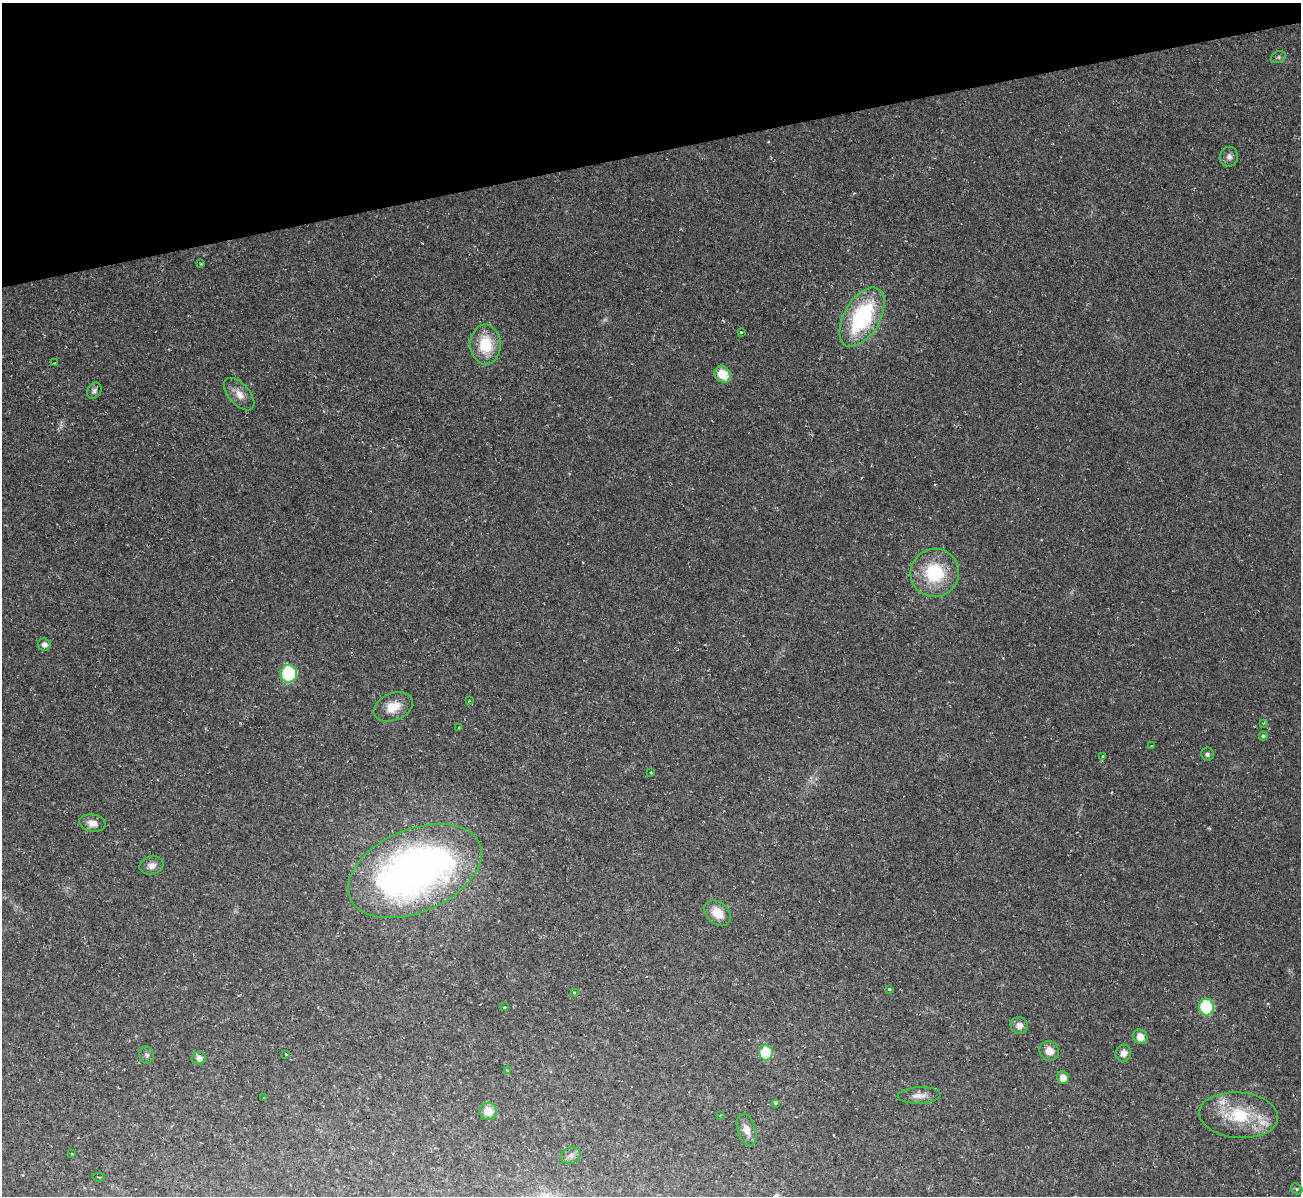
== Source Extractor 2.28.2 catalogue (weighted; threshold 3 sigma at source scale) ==
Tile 3 of 4 x 4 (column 3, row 1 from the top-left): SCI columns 2600-3898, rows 3723-4916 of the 5198 x 5179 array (HDU 1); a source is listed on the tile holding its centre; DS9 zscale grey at full resolution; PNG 1303 x 1198 px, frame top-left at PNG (2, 3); each listed source drawn as its Kron ellipse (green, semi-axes under 4 px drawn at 4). Shown black and unused: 13% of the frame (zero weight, under 2 of 3 exposures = <1% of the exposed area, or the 3 px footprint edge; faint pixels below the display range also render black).
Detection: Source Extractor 2.28.2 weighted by HDU 2 'WHT'; one run over the whole footprint, this tile lists its part. Background 0.0232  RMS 0.0062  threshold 0.0278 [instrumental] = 3 sigma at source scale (4.5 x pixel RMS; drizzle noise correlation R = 1.50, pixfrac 1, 0.05/0.05 arcsec/px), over >= 5 px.
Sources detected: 59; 2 too faint to see at this stretch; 3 cosmic-ray / hot-pixel residue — neither listed nor drawn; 3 inside a brighter listed object's ellipse — not listed separately; the other 51 listed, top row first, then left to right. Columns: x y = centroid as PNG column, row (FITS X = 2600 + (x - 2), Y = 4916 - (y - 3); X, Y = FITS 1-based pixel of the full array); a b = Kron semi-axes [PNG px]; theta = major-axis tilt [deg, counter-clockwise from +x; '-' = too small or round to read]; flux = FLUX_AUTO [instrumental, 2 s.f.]
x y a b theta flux
1278 57 8 6 21 1.5
1229 157 10 9 - 2.9
201 264 3 3 - 0.64
862 317 33 18 60 70
741 332 3 3 - 1.9
486 345 20 15 -88 23
55 363 3 2 - 0.4
723 374 9 7 -44 15
94 391 8 6 57 2
239 394 20 10 -48 6.5
935 573 24 24 - 37
44 645 6 6 - 2.5
289 674 9 8 - 47
469 701 3 3 - 0.51
393 707 20 13 22 11
1263 723 4 4 - 0.69
459 728 3 3 - 0.58
1263 736 4 4 - 0.76
1151 746 3 2 - 0.87
1207 754 6 6 - 1.8
1103 756 3 3 - 1.7
651 772 3 3 - 0.52
92 823 13 8 -9 5.1
152 865 12 9 13 3.6
415 871 70 41 23 350
718 913 15 10 -41 10
889 989 3 3 - 2.7
574 992 3 3 - 1.5
505 1007 3 3 - 18
1206 1007 8 7 - 37
1019 1025 8 8 - 4.1
1140 1037 7 6 - 6.2
1049 1051 10 9 - 6
766 1053 8 7 - 29
1123 1053 8 7 - 4.5
286 1054 3 3 - 2.9
147 1055 8 7 - 1.8
199 1058 7 6 - 3.2
507 1070 3 3 - 2.5
1063 1078 6 6 - 5.8
919 1095 21 8 3 5
263 1098 3 2 - 0.55
775 1103 3 3 - 1.6
488 1111 9 8 - 9.7
720 1115 3 2 - 0.57
1239 1115 39 23 -5 36
747 1130 17 9 -73 5.9
71 1154 3 3 - 1.5
570 1156 10 8 24 2.8
99 1177 6 2 -9 0.49
1297 1189 6 5 - 0.85
Overlapping masked pixels (flux is a lower limit): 1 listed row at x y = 415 871